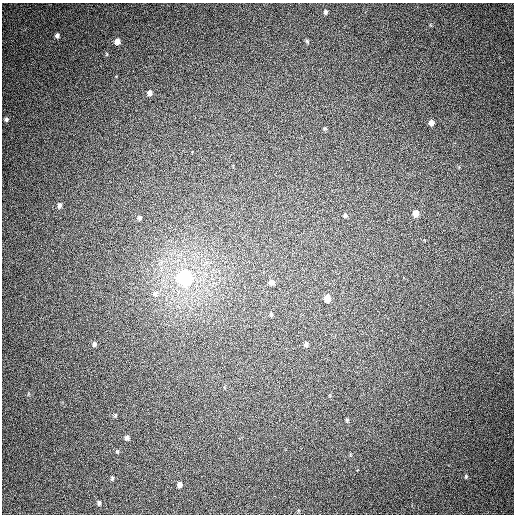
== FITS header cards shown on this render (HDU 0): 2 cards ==
NAXIS1  =                  512
NAXIS2  =                  512

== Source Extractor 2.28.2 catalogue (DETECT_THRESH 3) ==
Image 512 x 512 px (HDU 0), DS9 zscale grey, 1 PNG px = 1 image px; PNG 516 x 516 px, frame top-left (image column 1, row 512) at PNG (2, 3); no overlay
Background 380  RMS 9.3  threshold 28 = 3 sigma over >= 5 px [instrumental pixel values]
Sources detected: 27; all 27 listed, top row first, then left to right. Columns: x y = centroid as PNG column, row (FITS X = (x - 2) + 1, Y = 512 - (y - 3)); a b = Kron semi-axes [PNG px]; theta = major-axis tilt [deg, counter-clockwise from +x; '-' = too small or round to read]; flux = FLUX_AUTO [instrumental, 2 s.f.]
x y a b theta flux
325 12 5 4 - 1400
57 35 5 4 - 1600
307 41 6 4 -47 890
117 42 6 5 - 4400
150 93 6 6 - 2400
6 119 6 5 - 1400
431 123 5 4 - 3100
325 128 5 5 - 810
60 205 7 5 86 1800
416 213 6 5 - 6800
345 215 5 5 - 1400
139 218 6 5 - 1400
185 278 7 6 - 250000
272 282 8 7 - 2900
155 293 10 9 - 3600
327 298 6 5 - 7300
271 314 6 4 -84 1100
94 344 6 5 - 1600
306 344 5 5 - 1900
115 415 5 4 - 770
347 420 5 4 - 840
127 438 5 5 - 2200
117 451 5 5 - 770
466 477 5 4 - 700
112 478 5 4 - 970
179 485 6 5 - 3100
99 503 6 5 - 1400